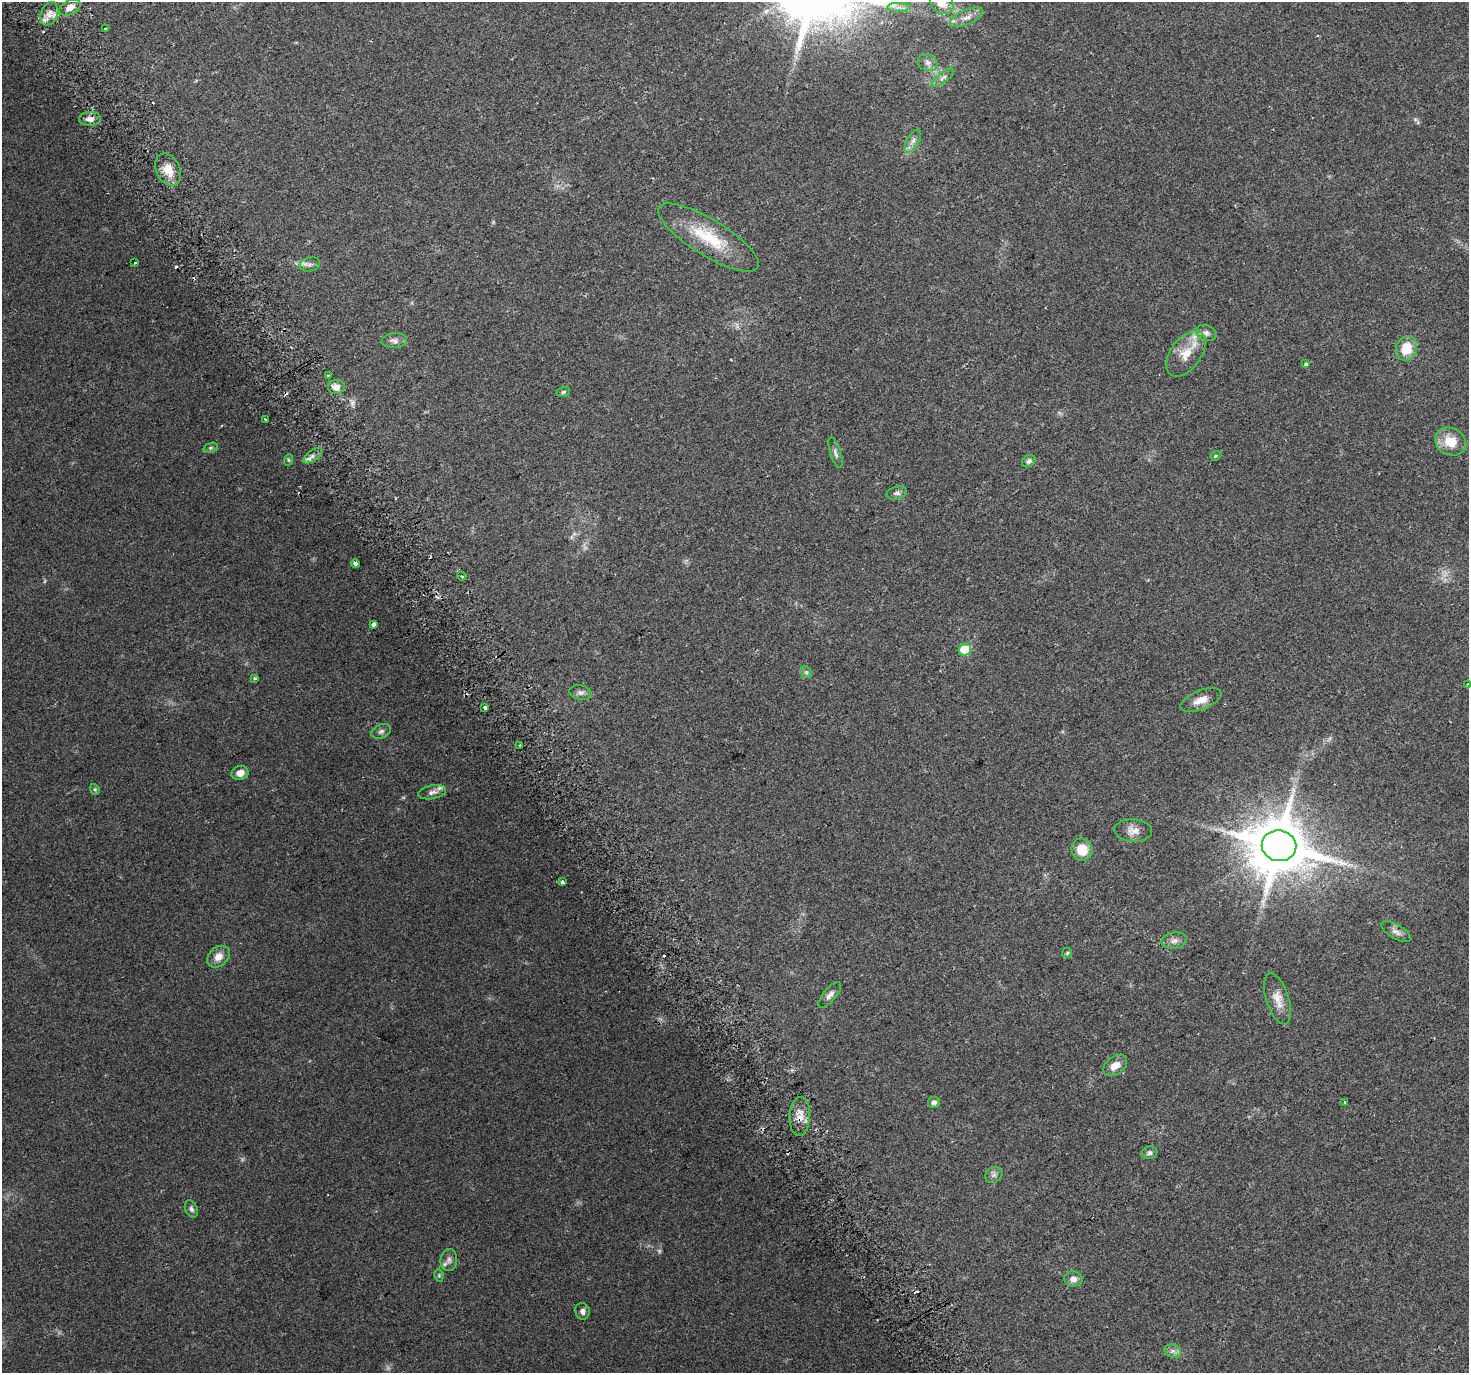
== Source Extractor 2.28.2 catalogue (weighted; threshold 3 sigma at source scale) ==
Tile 11 of 4 x 4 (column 3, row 3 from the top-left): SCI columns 2961-4427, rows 1504-2874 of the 5926 x 5806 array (HDU 1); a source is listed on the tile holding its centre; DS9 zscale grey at full resolution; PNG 1471 x 1375 px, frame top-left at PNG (2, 2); each listed source drawn as its Kron ellipse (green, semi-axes under 4 px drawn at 4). Shown black and unused: <1% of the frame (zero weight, under 2 of 3 exposures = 2% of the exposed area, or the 3 px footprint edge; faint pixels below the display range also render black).
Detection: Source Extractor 2.28.2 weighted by HDU 2 'WHT'; one run over the whole footprint, this tile lists its part. Background 0.093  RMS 0.0092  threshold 0.0415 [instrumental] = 3 sigma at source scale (4.5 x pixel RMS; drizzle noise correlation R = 1.50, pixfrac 1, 0.0396/0.0396 arcsec/px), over >= 5 px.
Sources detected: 85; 6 too faint to see at this stretch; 9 cosmic-ray / hot-pixel residue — neither listed nor drawn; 2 inside a brighter listed object's ellipse — not listed separately; the other 68 listed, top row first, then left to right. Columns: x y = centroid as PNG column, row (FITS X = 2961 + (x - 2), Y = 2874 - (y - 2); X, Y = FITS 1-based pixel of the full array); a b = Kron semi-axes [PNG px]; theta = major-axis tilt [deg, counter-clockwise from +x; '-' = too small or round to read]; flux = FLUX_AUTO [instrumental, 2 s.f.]
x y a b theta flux
942 3 12 10 -34 13
898 7 11 4 1 3.7
70 8 11 7 27 5.9
49 14 12 8 66 6.3
967 17 18 7 23 7
105 29 3 3 - 1.5
928 63 10 8 -24 4.3
943 78 13 5 37 3.4
90 119 11 7 3 4.5
913 141 12 6 60 4.2
168 170 17 12 -63 14
708 237 58 18 -32 44
135 263 3 3 - 1.2
310 264 10 7 12 3.5
1206 333 11 7 -19 3.8
394 341 13 7 4 4.3
1406 348 12 10 70 19
1186 354 26 15 54 18
1306 364 3 3 - 3.5
328 375 3 3 - 0.88
336 387 8 7 - 7
563 392 7 5 17 1.5
265 419 3 3 - 13
1451 442 16 13 -26 18
211 448 7 4 20 1.6
835 453 16 5 -72 3.1
313 456 10 5 36 3.9
1216 456 6 4 21 1.1
288 460 6 4 72 1.2
1029 461 7 5 36 2.3
897 493 10 6 13 2.6
355 563 4 3 - 24
462 576 5 3 - 1.5
373 624 4 3 - 17
965 649 6 6 - 26
806 672 6 5 - 1.6
255 678 3 3 - 1.3
1467 684 3 2 - 1.3
581 693 11 7 -10 3.3
1201 700 21 9 22 9.2
485 707 3 3 - 9.9
381 731 10 7 25 3.1
520 745 3 2 - 1.8
240 773 8 7 - 6.7
95 789 5 4 - 1.3
432 792 14 6 11 4.3
1133 831 19 11 -3 8
1279 846 17 15 -8 5800
1082 849 11 10 - 17
562 882 3 3 - 12
1396 932 17 7 -31 4.9
1174 941 13 8 9 4.8
1067 953 5 5 - 1.3
218 957 12 9 43 7.8
830 995 15 6 50 4.2
1277 999 27 11 -72 12
1115 1065 13 8 36 8.3
934 1102 6 5 - 2.8
1345 1102 3 3 - 4.6
800 1116 20 10 86 10
1149 1153 8 6 16 2.3
994 1175 9 7 33 3.2
191 1209 9 6 -65 2.6
449 1260 11 8 83 4.4
439 1276 6 4 -80 1.3
1073 1279 9 7 -2 4.7
582 1311 8 7 - 3.5
1173 1351 8 6 -20 3.3
Overlapping masked pixels (flux is a lower limit): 3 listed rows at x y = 70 8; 373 624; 800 1116
Isophote crosses this tile's border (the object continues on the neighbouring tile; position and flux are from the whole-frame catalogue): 2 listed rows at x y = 942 3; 1467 684